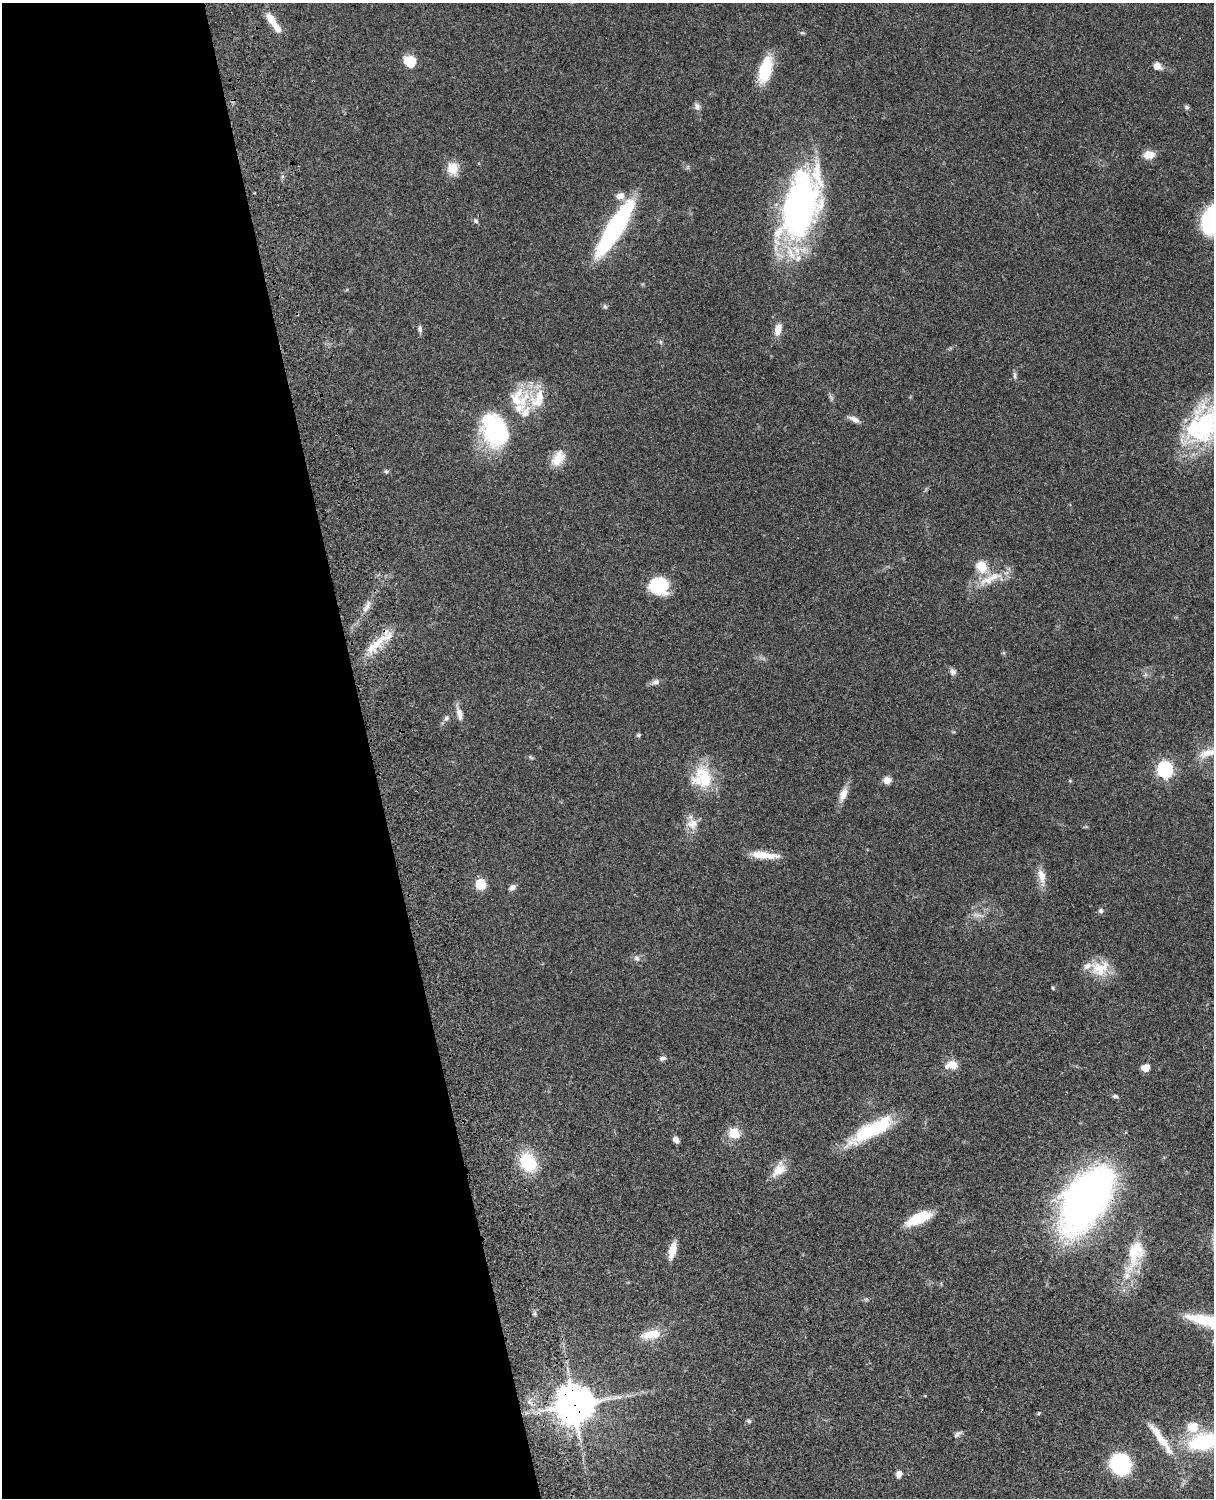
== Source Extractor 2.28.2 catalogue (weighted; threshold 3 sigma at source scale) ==
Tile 5 of 4 x 3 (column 1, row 2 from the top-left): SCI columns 122-1333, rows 1773-3268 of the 5088 x 4927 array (HDU 1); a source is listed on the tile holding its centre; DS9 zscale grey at full resolution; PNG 1216 x 1500 px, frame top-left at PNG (2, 3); no overlay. Shown black and unused: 30% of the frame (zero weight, under 3 of 4 exposures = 6% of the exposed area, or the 3 px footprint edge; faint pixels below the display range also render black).
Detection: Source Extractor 2.28.2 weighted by HDU 2 'WHT'; one run over the whole footprint, this tile lists its part. Background 0.0806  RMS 0.0058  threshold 0.0262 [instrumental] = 3 sigma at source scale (4.5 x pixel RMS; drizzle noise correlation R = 1.50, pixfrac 1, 0.05/0.05 arcsec/px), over >= 5 px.
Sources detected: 83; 1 inside a brighter object's white glare — not listed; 9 inside a brighter listed object's ellipse — not listed separately; the other 73 listed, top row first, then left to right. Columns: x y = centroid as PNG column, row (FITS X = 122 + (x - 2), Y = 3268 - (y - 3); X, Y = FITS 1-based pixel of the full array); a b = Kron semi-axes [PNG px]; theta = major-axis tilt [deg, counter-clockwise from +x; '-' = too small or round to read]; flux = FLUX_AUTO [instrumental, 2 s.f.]
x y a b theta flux
271 19 19 8 -55 7.5
802 33 6 4 17 0.76
410 62 12 10 -48 12
1157 66 10 9 - 3.4
765 69 28 12 75 24
697 106 10 7 -52 2.1
1187 107 7 6 - 1.1
1149 155 14 10 8 5.5
453 168 14 13 - 8.8
620 196 12 10 23 4.2
800 204 75 37 74 190
1213 220 18 13 68 110
476 221 7 5 -35 1.2
615 228 55 12 58 110
420 329 9 6 -87 1.7
778 329 15 8 74 5.3
1014 375 10 4 -85 1.3
518 399 33 28 -88 25
854 419 14 6 -28 3.1
1205 426 57 35 73 65
495 430 36 25 -66 62
558 458 21 13 59 8.8
386 471 6 5 - 0.97
982 566 6 5 - 30
990 579 40 11 26 13
659 585 18 16 -5 26
367 606 19 5 60 3.9
374 646 38 11 44 14
953 672 9 7 -53 2.2
656 682 11 7 17 2.3
459 714 18 7 -78 4.3
446 718 8 7 - 1.8
638 735 5 5 - 0.84
1207 753 27 10 16 8
530 757 8 4 -32 0.84
1165 769 7 6 - 140
702 778 29 28 - 22
887 780 8 7 - 4
1070 781 5 3 - 0.58
843 794 18 9 71 5.3
692 824 15 14 - 6.4
764 855 33 8 -6 9.9
1041 876 20 10 -77 6.1
481 884 12 11 - 8.4
512 887 9 6 38 2.3
1101 911 6 6 - 1.5
977 915 15 5 -7 2.8
637 958 9 6 -39 1.8
1099 969 25 19 -54 14
1053 988 5 4 - 0.62
663 1058 8 6 15 1.7
952 1065 16 11 10 6.5
1145 1068 7 6 - 6
1115 1096 7 5 -2 1.2
866 1132 55 13 31 37
734 1134 15 13 -33 8.7
676 1140 6 5 - 3.3
528 1162 19 15 -60 26
779 1170 20 12 40 8.2
1086 1199 67 34 58 300
919 1218 28 11 24 18
672 1250 20 7 77 7.8
1133 1252 55 18 87 23
1203 1320 28 12 -10 17
651 1334 26 10 11 11
574 1405 12 11 - 1400
749 1421 6 5 - 1.1
1193 1427 14 12 17 9.5
957 1434 11 5 40 1.5
1159 1437 41 9 -58 12
1203 1441 33 16 14 49
1120 1464 16 14 -68 61
899 1474 9 7 81 2.9
Overlapping masked pixels (flux is a lower limit): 3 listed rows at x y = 374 646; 1086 1199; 574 1405
Isophote crosses this tile's border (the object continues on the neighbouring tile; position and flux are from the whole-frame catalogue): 4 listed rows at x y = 1213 220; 1205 426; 1207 753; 1203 1441